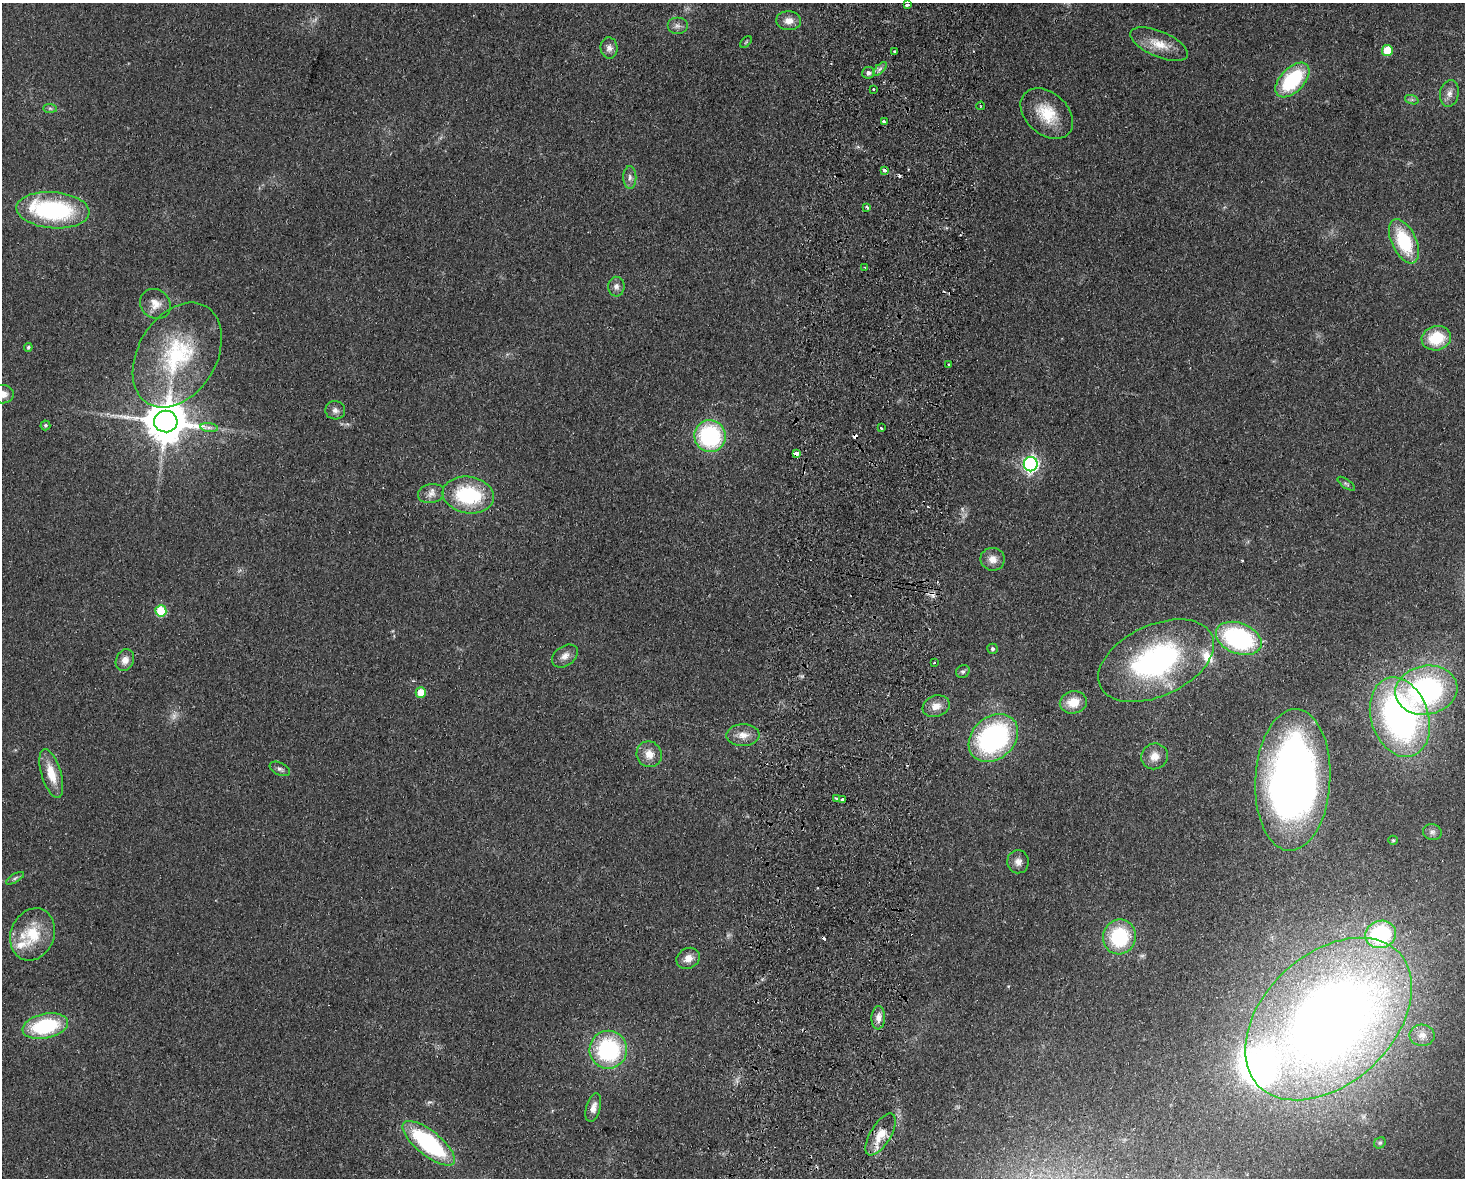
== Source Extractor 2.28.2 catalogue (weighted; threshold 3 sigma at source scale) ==
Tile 5 of 3 x 4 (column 2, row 2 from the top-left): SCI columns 1632-3094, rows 2362-3537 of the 4838 x 4724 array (HDU 1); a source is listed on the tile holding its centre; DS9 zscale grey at full resolution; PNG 1467 x 1180 px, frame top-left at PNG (2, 3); each listed source drawn as its Kron ellipse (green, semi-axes under 4 px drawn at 4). Shown black and unused: <1% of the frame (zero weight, under 2 of 3 exposures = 3% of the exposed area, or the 3 px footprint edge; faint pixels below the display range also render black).
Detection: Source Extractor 2.28.2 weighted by HDU 2 'WHT'; one run over the whole footprint, this tile lists its part. Background 0.0998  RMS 0.0086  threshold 0.0385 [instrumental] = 3 sigma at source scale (4.5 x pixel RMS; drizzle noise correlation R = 1.50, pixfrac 1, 0.05/0.05 arcsec/px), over >= 5 px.
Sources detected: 95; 3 too faint to see at this stretch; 6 cosmic-ray / hot-pixel residue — neither listed nor drawn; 4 inside a brighter listed object's ellipse — not listed separately; the other 82 listed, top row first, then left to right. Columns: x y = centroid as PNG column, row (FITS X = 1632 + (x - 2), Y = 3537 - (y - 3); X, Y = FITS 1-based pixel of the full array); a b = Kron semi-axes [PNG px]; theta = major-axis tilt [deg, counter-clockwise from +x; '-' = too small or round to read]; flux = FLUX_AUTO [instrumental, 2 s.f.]
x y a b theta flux
907 5 3 3 - 2.9
789 21 12 9 -3 7.6
677 26 10 8 0 3.9
746 42 7 4 45 1.1
1159 44 31 12 -23 17
609 48 10 8 -84 4.6
1387 50 5 5 - 26
895 51 3 3 - 2.3
880 69 9 3 45 2.4
868 73 6 6 - 3.4
1292 80 21 12 46 65
873 89 3 3 - 1.3
1449 93 13 9 80 6
1412 100 7 4 -18 1.8
981 106 4 2 - 0.75
50 108 7 4 -1 1.6
1047 114 30 21 -42 30
884 122 4 3 - 3.4
884 170 3 3 - 4.3
630 177 11 6 89 3.9
867 207 4 3 - 1.6
53 210 36 18 -5 110
1404 241 24 12 -65 49
865 267 3 2 - 1.1
616 287 10 8 -87 4.3
155 304 16 14 -41 9.6
1436 338 15 12 14 31
28 347 4 4 - 1.9
177 355 57 39 59 95
949 364 3 2 - 1.2
3 394 10 9 - 7.4
335 410 10 9 - 4
166 421 12 11 - 3300
45 425 5 5 - 1.5
209 428 9 4 -8 2.9
881 428 3 3 - 1.3
710 436 16 15 - 95
796 453 4 3 - 11
1031 464 7 7 - 230
1346 484 10 4 -36 1.7
431 493 13 9 13 6.1
468 495 26 18 -9 65
993 559 12 11 - 8
161 611 5 5 - 41
1239 638 24 15 -21 120
992 649 5 5 - 2.1
565 656 14 9 36 6.2
125 660 11 9 66 6.7
1156 661 62 35 25 180
934 663 3 2 - 0.57
963 671 7 6 - 2.1
1426 690 31 24 10 170
421 692 5 5 - 16
1073 702 13 11 13 16
936 706 14 10 20 9.1
1400 717 41 28 -72 280
743 735 16 11 2 9.3
993 738 27 21 41 160
649 754 13 12 - 10
1154 756 13 12 - 9.1
280 769 11 6 -26 2.8
51 773 25 9 -73 18
1293 780 71 37 87 560
837 799 4 3 - 1.3
843 799 4 3 - 3.6
1432 832 9 8 - 3.1
1393 840 4 4 - 1.1
1018 862 11 11 - 5.6
15 878 10 3 30 1.9
32 934 27 21 68 34
1381 934 15 13 17 89
1119 937 17 16 - 59
688 958 12 10 30 7.8
878 1018 11 7 87 5.6
1328 1019 97 64 43 1100
45 1026 23 12 12 67
1422 1035 12 10 -3 5.9
608 1050 19 19 - 93
593 1108 14 7 75 6.5
881 1134 24 10 59 15
429 1143 32 12 -39 100
1380 1143 6 5 - 1.5
Overlapping masked pixels (flux is a lower limit): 2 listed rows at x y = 796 453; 1426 690
Isophote crosses this tile's border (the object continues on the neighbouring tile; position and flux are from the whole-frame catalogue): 1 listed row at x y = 3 394